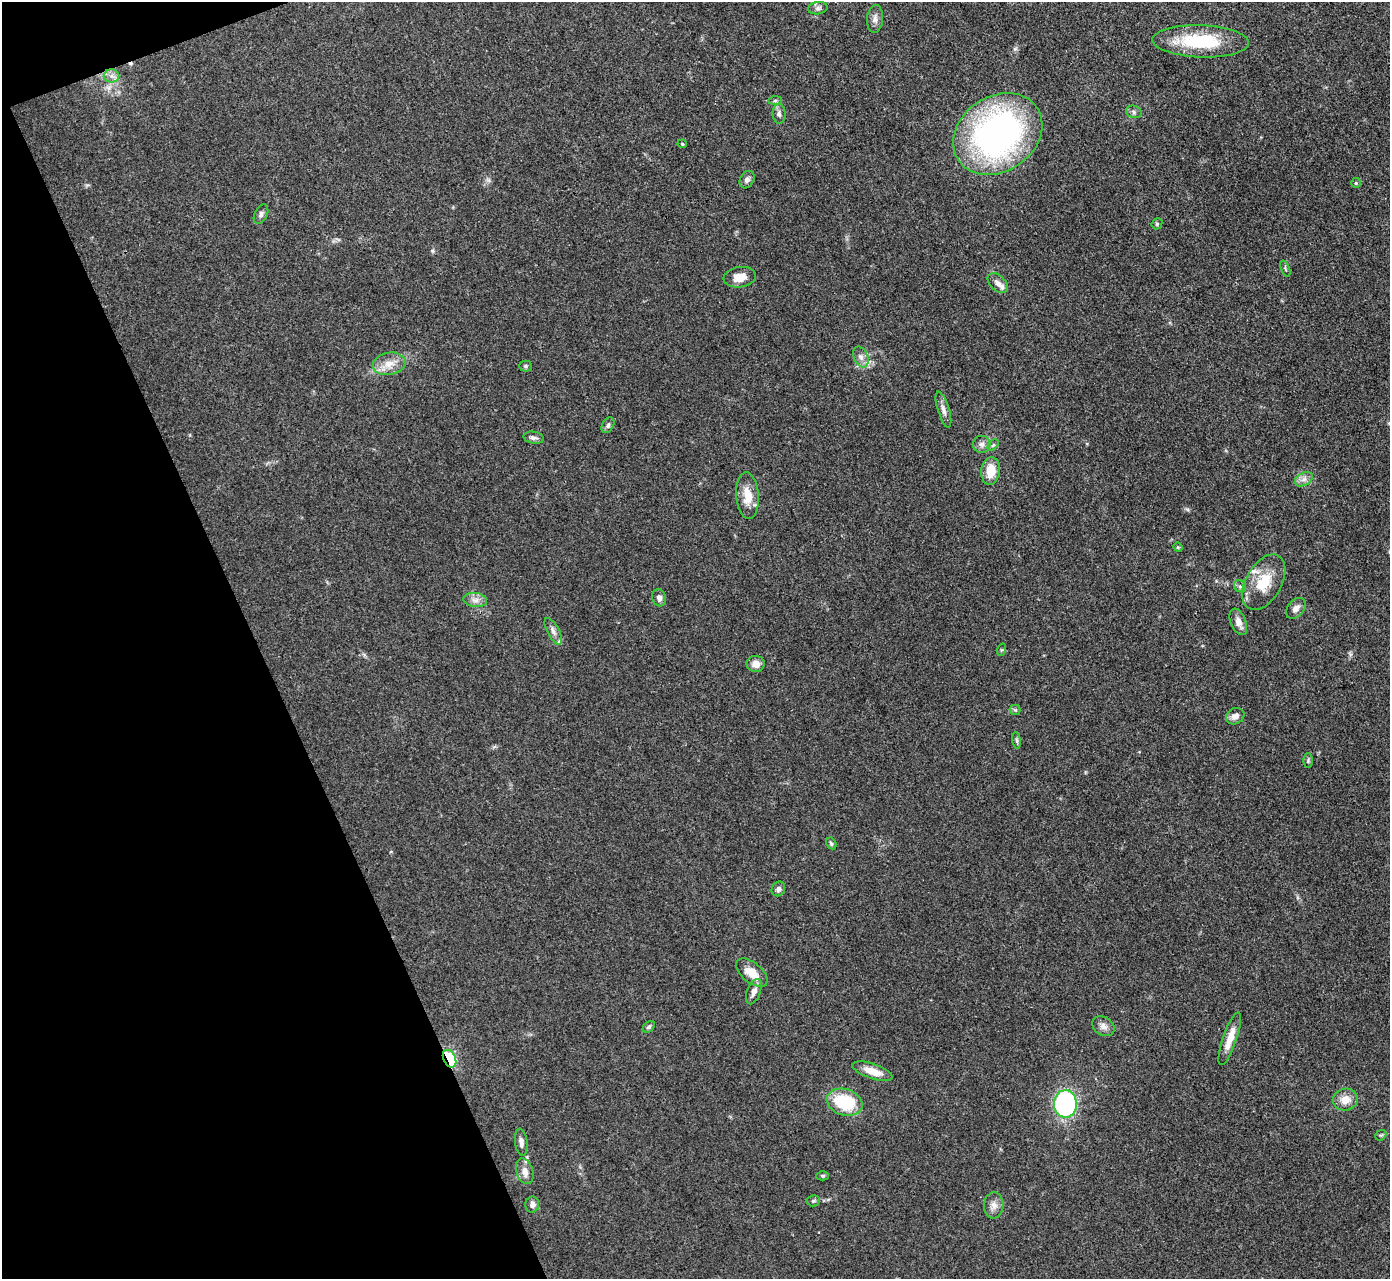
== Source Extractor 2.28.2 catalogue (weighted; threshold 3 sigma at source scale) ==
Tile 5 of 4 x 4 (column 1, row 2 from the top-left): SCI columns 2-1389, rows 2707-3983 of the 5555 x 5545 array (HDU 1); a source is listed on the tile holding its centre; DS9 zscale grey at full resolution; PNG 1392 x 1281 px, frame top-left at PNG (2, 2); each listed source drawn as its Kron ellipse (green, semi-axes under 4 px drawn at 4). Shown black and unused: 19% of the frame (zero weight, under 3 of 4 exposures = <1% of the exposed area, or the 3 px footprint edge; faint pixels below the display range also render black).
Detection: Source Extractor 2.28.2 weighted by HDU 2 'WHT'; one run over the whole footprint, this tile lists its part. Background 0.07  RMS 0.0052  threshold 0.0235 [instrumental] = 3 sigma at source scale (4.5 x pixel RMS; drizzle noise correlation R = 1.50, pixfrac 1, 0.05/0.05 arcsec/px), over >= 5 px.
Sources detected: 65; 1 cosmic-ray / hot-pixel residue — neither listed nor drawn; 4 inside a brighter listed object's ellipse — not listed separately; the other 60 listed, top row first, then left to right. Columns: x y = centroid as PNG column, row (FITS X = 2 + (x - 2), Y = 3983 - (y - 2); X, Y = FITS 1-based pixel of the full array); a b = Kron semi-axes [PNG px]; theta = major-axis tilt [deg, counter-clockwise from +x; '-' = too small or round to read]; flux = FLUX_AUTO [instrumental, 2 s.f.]
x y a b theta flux
818 8 9 6 9 1.6
875 19 14 8 87 2.7
1201 41 48 16 -2 34
111 76 8 6 0 2.3
775 100 7 4 1 0.86
1134 112 8 6 -19 1.5
779 114 10 6 -86 1.9
998 134 47 37 34 180
682 144 4 4 - 0.56
747 180 9 7 61 2
1356 183 5 5 - 0.66
261 214 10 6 64 1.7
1157 224 6 5 - 0.76
1285 269 8 2 -69 0.68
740 277 16 10 8 6.5
998 283 12 7 -43 2.6
861 357 11 7 -66 2.7
389 364 16 11 11 6.7
525 366 6 5 - 1
943 409 19 6 -73 2.8
608 425 8 5 61 1.3
534 438 10 6 -9 1.7
982 444 9 8 - 2.2
993 445 6 4 46 0.8
991 471 14 9 83 10
1304 479 10 6 30 2.3
748 496 23 11 -86 9
1178 547 5 4 - 0.59
1264 582 30 18 60 16
1240 586 6 5 - 1.1
659 598 9 7 -72 2
475 600 12 7 -6 3
1296 608 12 8 48 3.1
1238 622 14 7 -67 4.4
553 631 15 6 -62 2.4
1001 650 6 4 71 0.67
756 664 9 8 - 4
1015 710 5 5 - 0.89
1235 716 9 8 - 3.7
1017 740 8 4 -81 1.1
1308 761 7 4 90 0.86
831 843 6 5 - 0.92
778 889 7 6 - 1.8
752 973 18 10 -39 9
754 992 13 6 70 3.1
1103 1026 12 9 -32 3.1
649 1027 7 5 43 1.1
1230 1039 28 7 71 7.7
450 1059 9 6 -63 60
872 1071 21 7 -18 7.5
1345 1100 12 11 - 6.3
845 1102 18 13 -17 28
1065 1104 14 11 -89 81
1381 1135 6 4 41 0.83
521 1142 13 6 -82 2.5
525 1171 13 8 -72 4.3
822 1176 6 4 -1 0.8
813 1201 6 5 - 1.1
532 1204 8 7 - 2.6
994 1205 13 9 85 3.6
Overlapping masked pixels (flux is a lower limit): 2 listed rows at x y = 998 134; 450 1059